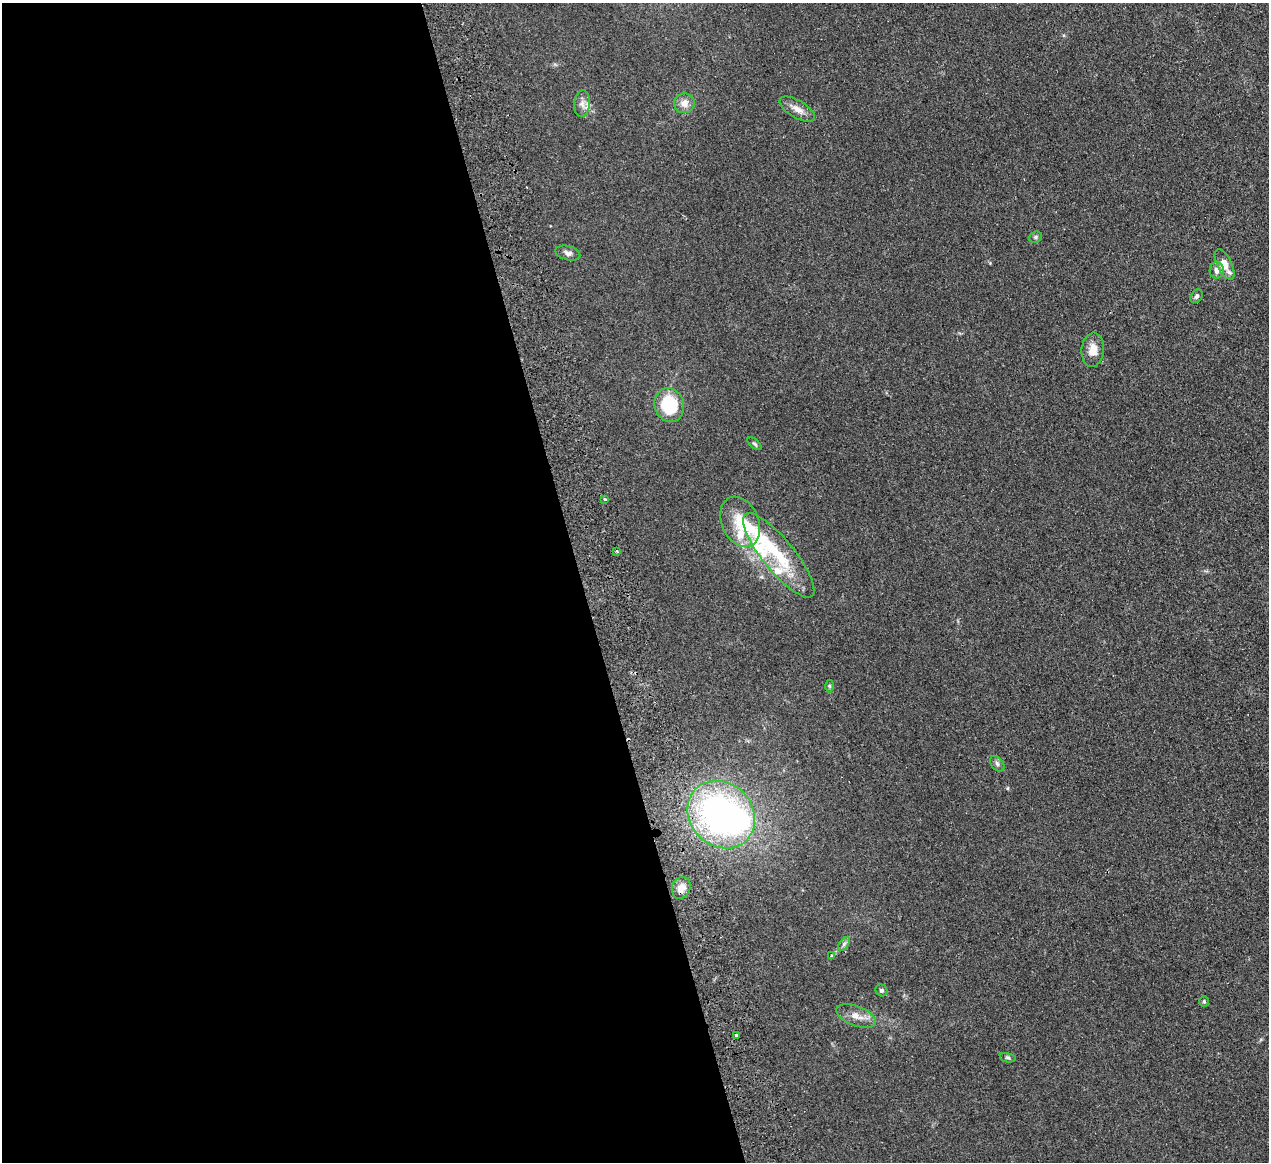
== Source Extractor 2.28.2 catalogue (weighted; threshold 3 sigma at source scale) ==
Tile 9 of 4 x 4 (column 1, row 3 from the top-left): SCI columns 56-1322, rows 1439-2598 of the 5180 x 5078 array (HDU 1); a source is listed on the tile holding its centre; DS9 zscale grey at full resolution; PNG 1271 x 1164 px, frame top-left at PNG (2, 3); each listed source drawn as its Kron ellipse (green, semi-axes under 4 px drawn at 4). Shown black and unused: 46% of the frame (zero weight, under 2 of 3 exposures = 3% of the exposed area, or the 3 px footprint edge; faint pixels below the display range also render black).
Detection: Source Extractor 2.28.2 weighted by HDU 2 'WHT'; one run over the whole footprint, this tile lists its part. Background 0.107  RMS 0.011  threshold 0.0476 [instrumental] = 3 sigma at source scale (4.5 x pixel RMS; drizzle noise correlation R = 1.50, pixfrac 1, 0.05/0.05 arcsec/px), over >= 5 px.
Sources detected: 33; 1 inside a brighter object's white glare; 1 cosmic-ray / hot-pixel residue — neither listed nor drawn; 5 inside a brighter listed object's ellipse — not listed separately; the other 26 listed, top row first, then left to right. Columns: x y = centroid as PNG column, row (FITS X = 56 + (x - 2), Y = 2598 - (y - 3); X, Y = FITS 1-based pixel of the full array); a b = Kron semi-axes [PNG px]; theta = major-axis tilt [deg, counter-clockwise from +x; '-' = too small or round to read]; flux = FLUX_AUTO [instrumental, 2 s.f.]
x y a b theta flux
684 103 10 10 - 7.6
582 104 13 8 85 6.3
797 109 20 8 -30 8.8
1035 237 7 5 22 1.8
568 253 13 7 -15 4
1225 264 17 7 -63 13
1217 270 8 7 - 5.4
1197 296 7 5 56 2.3
1093 350 17 11 84 12
669 405 17 14 -73 48
754 444 8 4 -41 1.7
605 499 3 3 - 1.3
740 522 26 18 -66 29
617 551 3 2 - 2.8
779 555 53 16 -51 51
829 686 6 4 -89 1.4
997 764 9 6 -52 2.8
721 814 36 31 -45 310
681 888 11 9 69 7.4
844 944 8 4 53 2.2
831 956 4 3 - 2.1
881 990 6 5 - 2
1204 1001 5 4 - 1.3
856 1016 21 9 -21 11
736 1035 3 3 - 7.5
1008 1058 8 4 -12 1.7